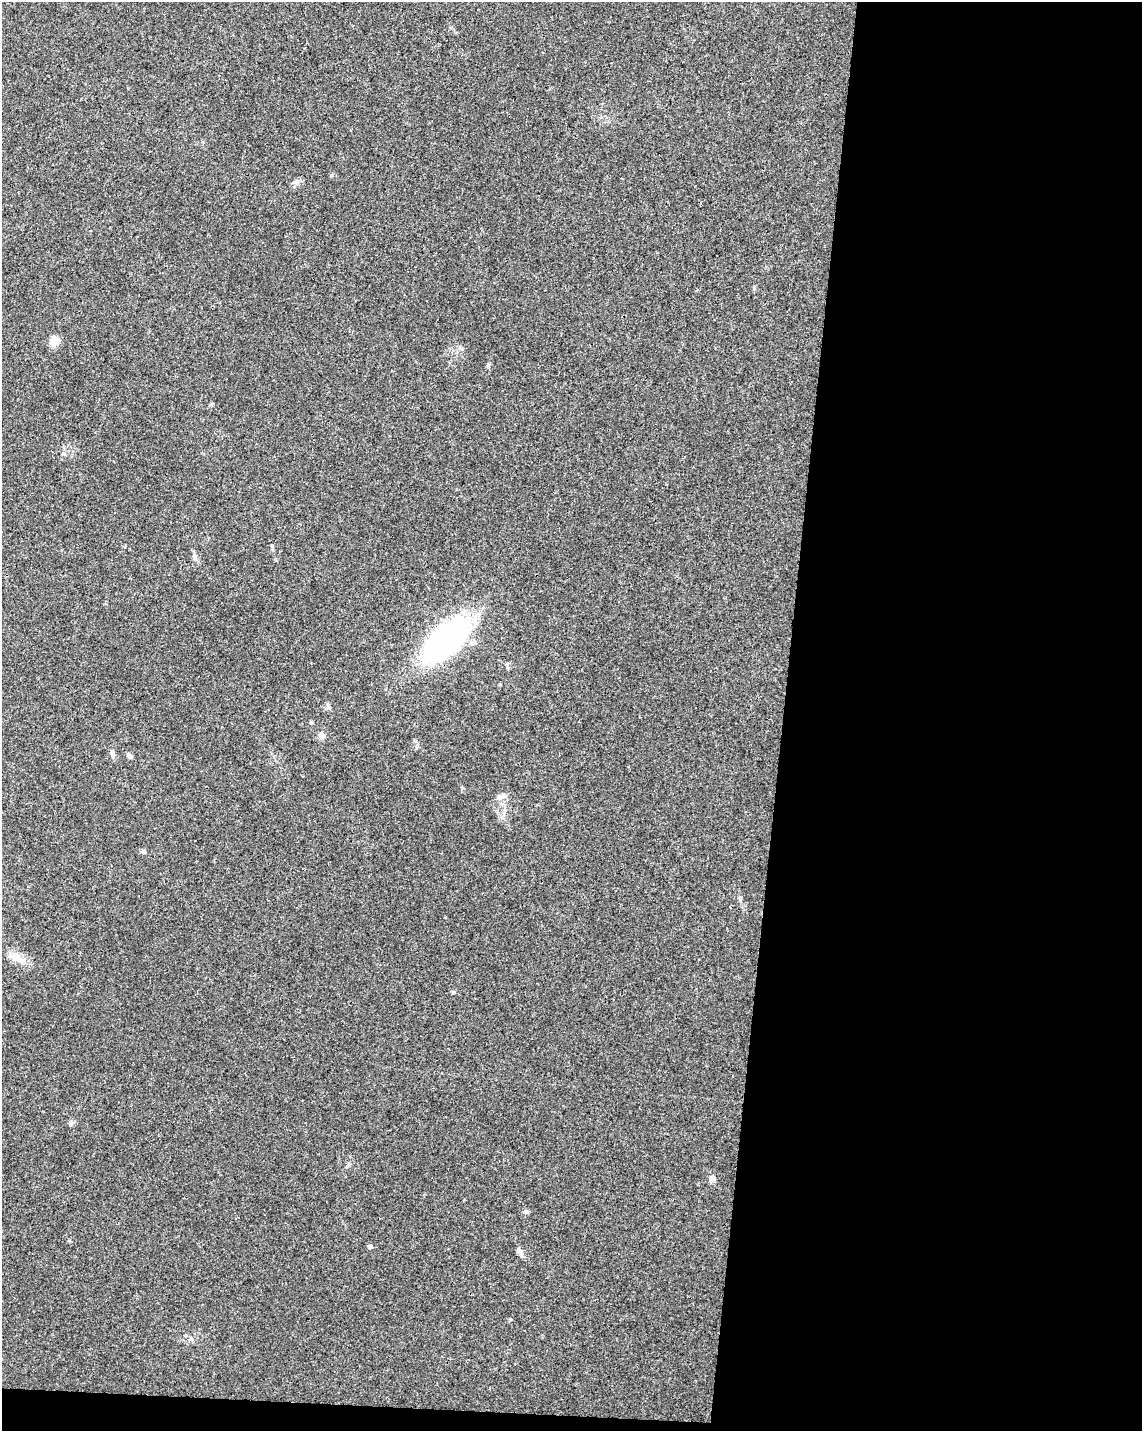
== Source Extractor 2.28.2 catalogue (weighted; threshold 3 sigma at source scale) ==
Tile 12 of 4 x 3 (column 4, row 3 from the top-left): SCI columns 3419-4558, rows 229-1657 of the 4568 x 4800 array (HDU 1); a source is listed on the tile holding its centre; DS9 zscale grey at full resolution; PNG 1144 x 1433 px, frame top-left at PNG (2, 2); no overlay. Shown black and unused: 33% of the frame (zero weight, under 3 of 4 exposures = <1% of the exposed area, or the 3 px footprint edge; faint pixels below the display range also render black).
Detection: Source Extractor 2.28.2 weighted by HDU 2 'WHT'; one run over the whole footprint, this tile lists its part. Background 0.0473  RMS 0.0036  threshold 0.0163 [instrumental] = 3 sigma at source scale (4.5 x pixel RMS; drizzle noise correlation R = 1.50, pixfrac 1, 0.0396/0.0396 arcsec/px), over >= 5 px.
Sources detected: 14; all 14 listed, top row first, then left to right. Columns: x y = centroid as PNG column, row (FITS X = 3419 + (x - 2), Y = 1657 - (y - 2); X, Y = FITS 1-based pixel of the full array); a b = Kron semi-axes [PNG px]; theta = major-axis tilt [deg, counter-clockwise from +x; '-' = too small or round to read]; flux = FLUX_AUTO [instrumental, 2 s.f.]
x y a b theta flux
297 182 7 4 90 0.78
54 341 13 12 - 2.7
446 639 32 16 45 140
321 736 10 7 -52 1.4
113 754 10 5 -81 1
130 756 8 5 -39 0.86
500 797 11 7 11 1.8
144 852 7 4 -7 0.65
14 956 15 10 -13 3.3
71 1123 6 6 - 1
712 1178 8 7 - 1.6
526 1212 7 4 18 0.58
370 1247 6 5 - 0.83
191 1339 6 4 -1 0.63
Unlisted compact peaks at least as high as the median listed source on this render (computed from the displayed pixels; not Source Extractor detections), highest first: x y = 488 365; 453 992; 510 1319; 63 454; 331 175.